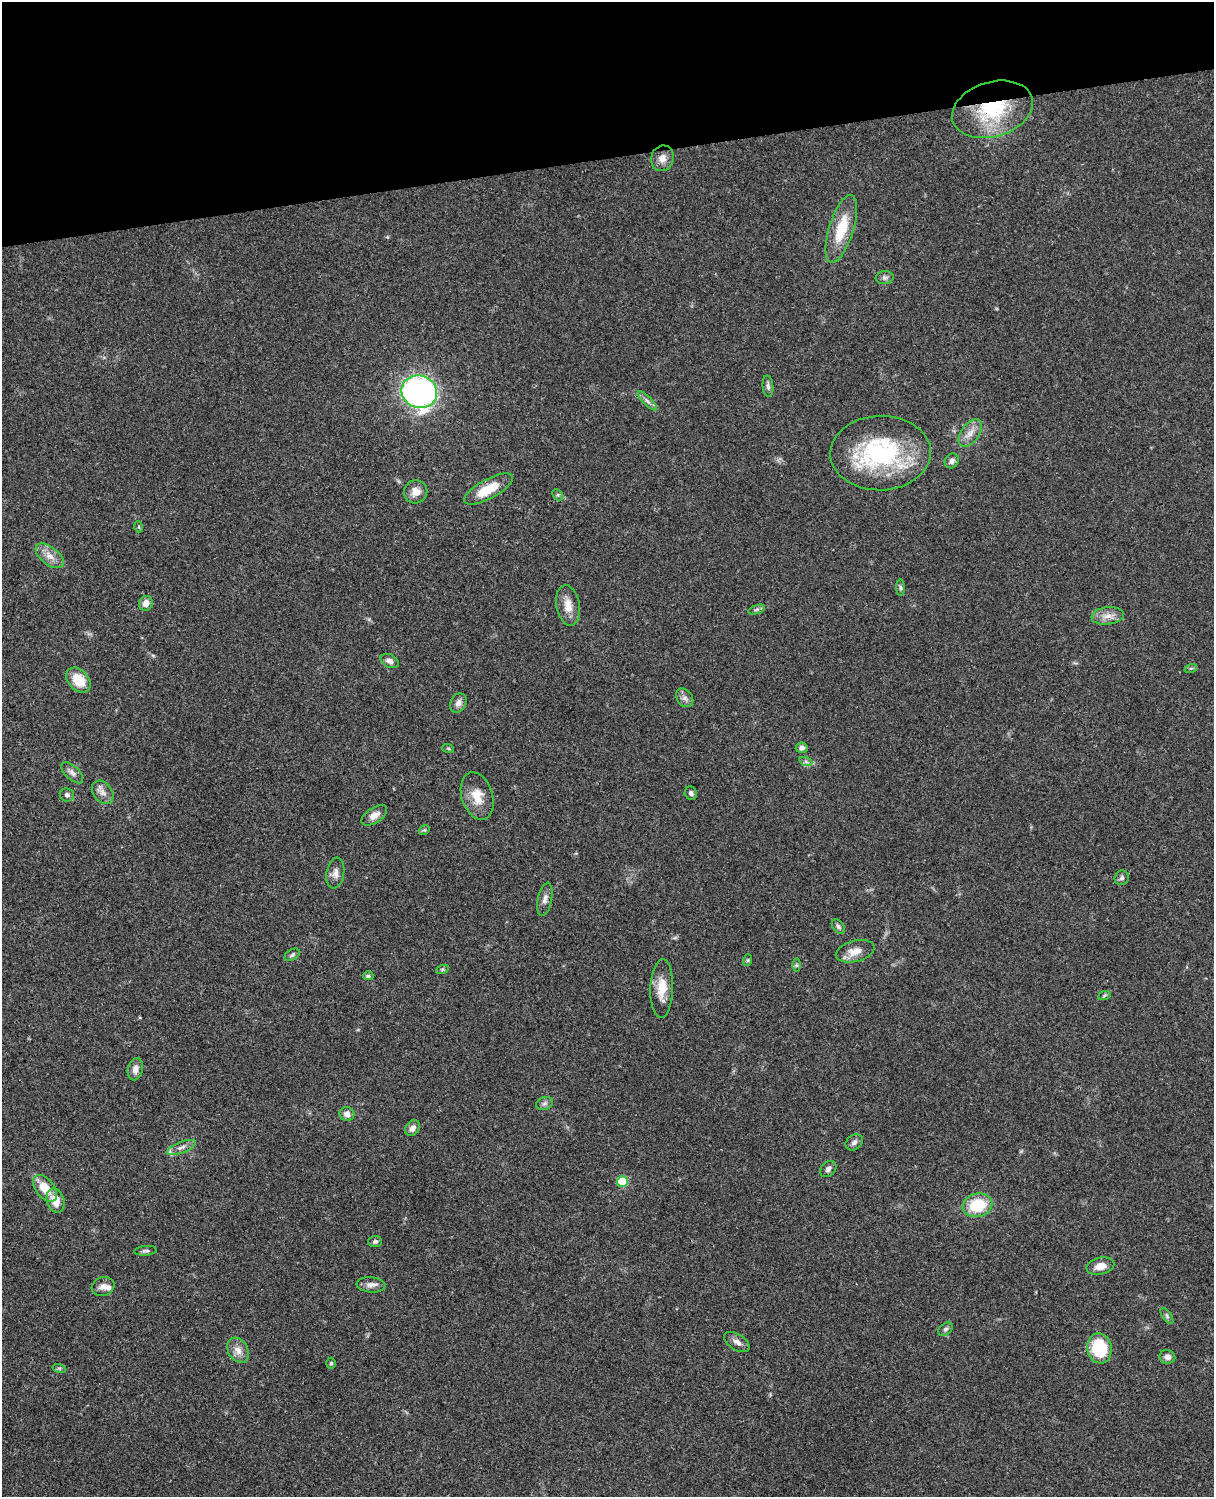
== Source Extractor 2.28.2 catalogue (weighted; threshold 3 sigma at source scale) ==
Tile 3 of 4 x 3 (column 3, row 1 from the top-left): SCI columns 2545-3756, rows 3268-4762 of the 5086 x 4926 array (HDU 1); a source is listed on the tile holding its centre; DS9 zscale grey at full resolution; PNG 1216 x 1499 px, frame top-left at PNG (2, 2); each listed source drawn as its Kron ellipse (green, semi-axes under 4 px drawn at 4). Shown black and unused: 10% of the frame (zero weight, under 3 of 4 exposures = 6% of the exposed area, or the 3 px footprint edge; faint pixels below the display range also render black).
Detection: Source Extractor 2.28.2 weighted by HDU 2 'WHT'; one run over the whole footprint, this tile lists its part. Background 0.0781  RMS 0.0059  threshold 0.0264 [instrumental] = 3 sigma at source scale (4.5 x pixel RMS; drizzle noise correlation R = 1.50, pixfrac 1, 0.05/0.05 arcsec/px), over >= 5 px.
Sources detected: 72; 1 inside a brighter listed object's ellipse — not listed separately; the other 71 listed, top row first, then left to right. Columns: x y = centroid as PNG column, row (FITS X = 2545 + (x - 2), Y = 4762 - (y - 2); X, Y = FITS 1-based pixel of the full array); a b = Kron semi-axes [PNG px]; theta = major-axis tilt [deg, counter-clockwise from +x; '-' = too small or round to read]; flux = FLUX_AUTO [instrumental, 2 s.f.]
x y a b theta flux
992 109 41 27 17 45
662 158 13 11 71 4.5
841 229 35 12 73 19
885 278 9 6 4 1.7
768 386 11 5 -86 1.7
419 392 18 16 -19 200
647 401 13 3 -45 1.9
970 433 16 9 54 5.3
881 453 50 37 2 75
952 461 8 6 55 2.3
488 489 27 9 28 15
416 492 12 11 - 5.2
558 495 6 4 -45 0.89
139 527 5 3 - 0.57
50 556 16 9 -38 5.5
900 588 8 4 -89 1.1
146 603 7 6 - 4
568 605 20 11 -80 7.3
757 609 9 4 19 1.2
1108 616 16 8 6 5
390 661 9 6 -27 2.3
1191 668 6 4 18 0.81
78 680 14 10 -47 13
685 698 10 7 -54 2.4
458 703 10 7 63 3.1
448 748 6 4 -19 0.75
802 748 6 5 - 2
806 762 6 4 -19 1.2
72 773 13 6 -43 2.6
103 792 13 9 -52 3.6
691 793 7 6 - 1.5
67 795 7 6 - 1.8
477 796 24 15 -72 11
374 815 14 7 34 4.1
424 830 6 4 39 0.81
335 873 15 9 80 3.6
1122 878 7 7 - 1.6
545 899 17 7 78 3.3
838 926 8 5 -52 1.5
855 951 20 10 14 6.4
292 955 8 5 31 1.4
748 960 6 4 72 0.75
797 965 6 4 -90 0.95
442 970 6 4 20 0.88
368 976 5 4 - 1
662 989 29 11 88 11
1104 996 6 4 20 0.86
135 1069 11 7 77 3.7
544 1103 8 6 18 1.8
347 1114 7 7 - 3.6
413 1128 8 6 54 3
854 1142 9 7 36 2.1
181 1147 15 5 21 3.1
828 1169 9 7 45 2
622 1181 5 5 - 19
45 1188 15 9 -51 11
56 1201 12 8 -71 9.1
977 1205 15 11 14 21
375 1241 7 5 2 1.3
145 1251 11 5 4 1.5
1100 1266 14 8 12 5.7
371 1285 14 7 -4 3.2
103 1287 11 9 19 3.5
1167 1316 9 4 -55 1.2
946 1329 8 5 39 1.4
737 1342 14 8 -31 3.1
1099 1348 15 12 -80 28
238 1350 13 9 -60 4.6
1167 1357 8 7 - 2.6
331 1363 5 4 - 0.88
59 1368 7 4 -18 0.9
Overlapping masked pixels (flux is a lower limit): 2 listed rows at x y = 992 109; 488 489